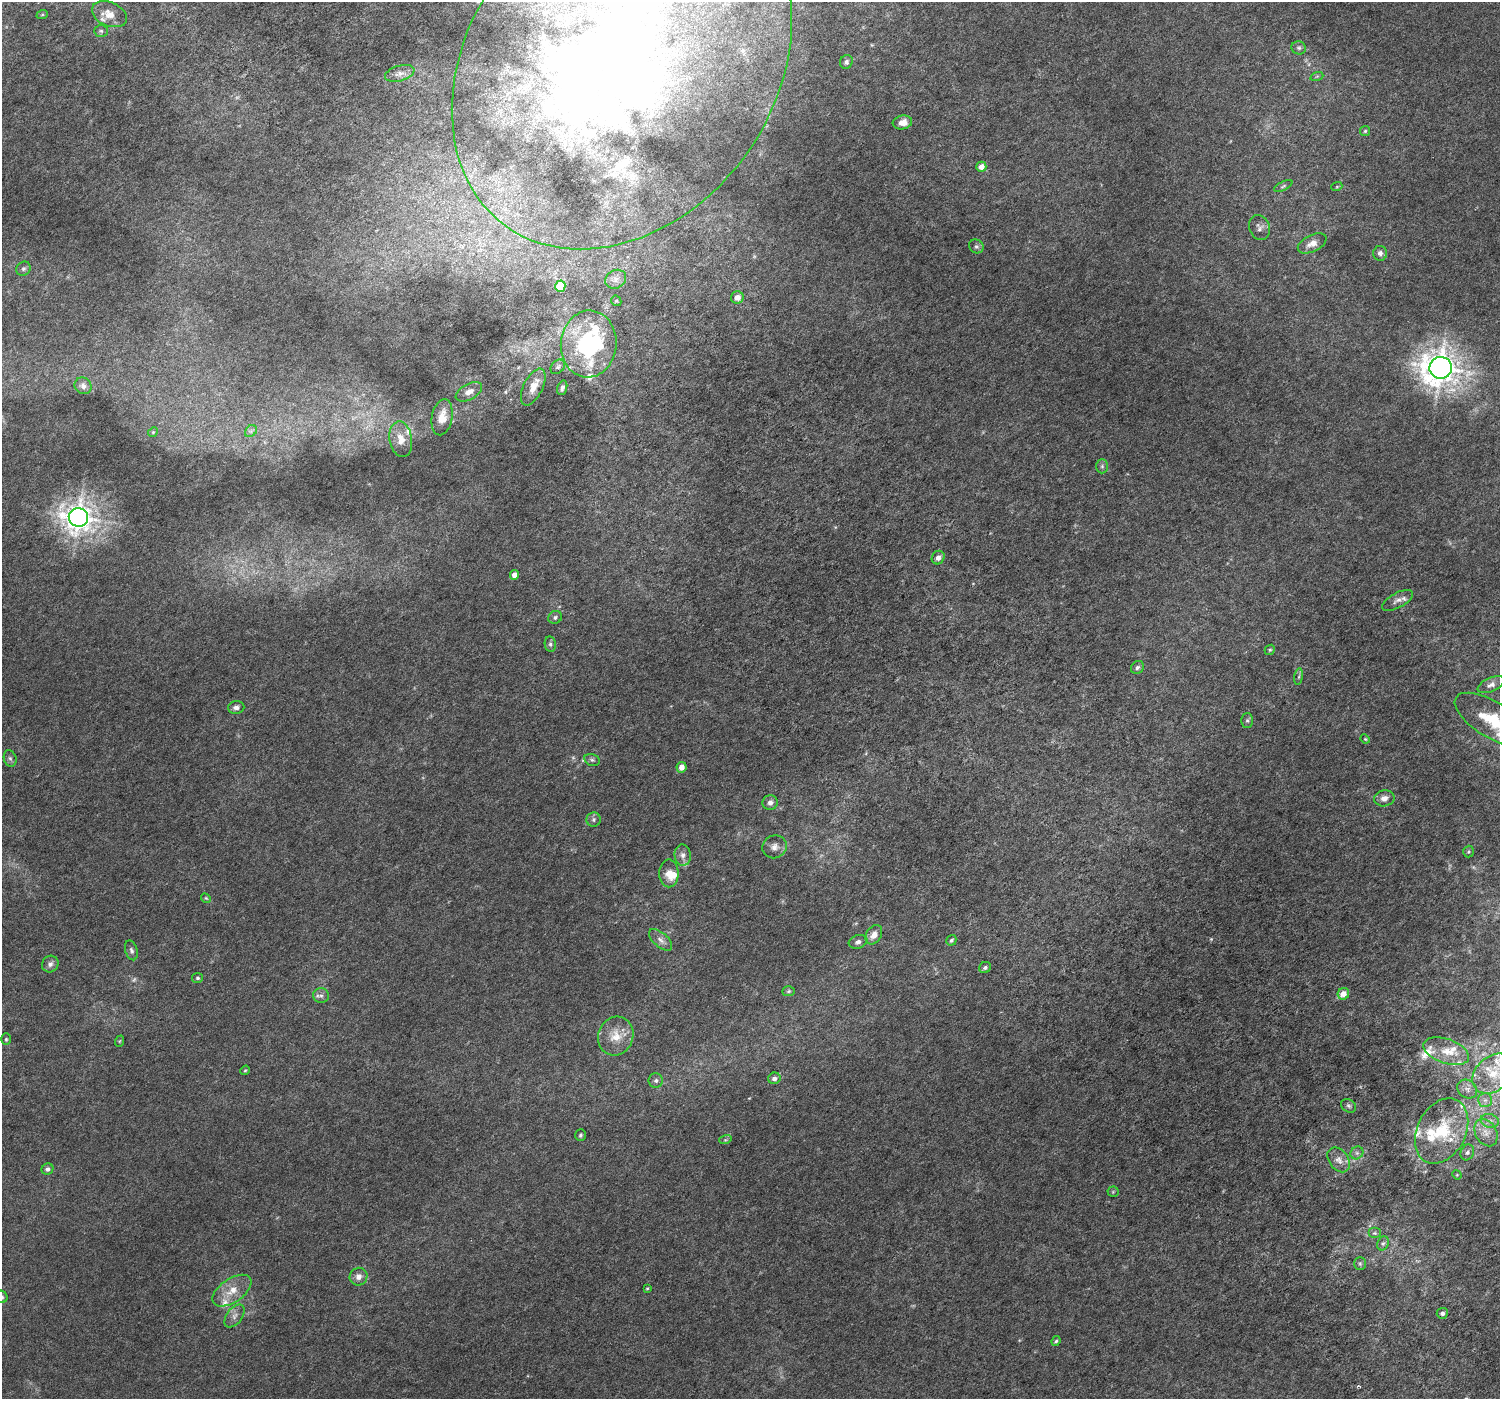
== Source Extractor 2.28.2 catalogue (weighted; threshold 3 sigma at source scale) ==
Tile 6 of 4 x 4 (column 2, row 2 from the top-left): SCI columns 1596-3093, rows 3018-4414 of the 6193 x 6098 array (HDU 1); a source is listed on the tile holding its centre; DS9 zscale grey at full resolution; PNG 1502 x 1401 px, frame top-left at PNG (2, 2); each listed source drawn as its Kron ellipse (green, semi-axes under 4 px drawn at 4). Nothing masked; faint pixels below the display range render black.
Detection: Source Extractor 2.28.2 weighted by HDU 2 'WHT'; one run over the whole footprint, this tile lists its part. Background 0.00148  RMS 8.0e-04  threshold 0.00325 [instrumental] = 3 sigma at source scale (4.09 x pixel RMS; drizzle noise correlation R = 1.36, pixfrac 0.8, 0.0396/0.0396 arcsec/px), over >= 5 px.
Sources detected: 133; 7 too faint to see at this stretch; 4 inside a brighter object's white glare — neither listed nor drawn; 20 inside a brighter listed object's ellipse — not listed separately; the other 102 listed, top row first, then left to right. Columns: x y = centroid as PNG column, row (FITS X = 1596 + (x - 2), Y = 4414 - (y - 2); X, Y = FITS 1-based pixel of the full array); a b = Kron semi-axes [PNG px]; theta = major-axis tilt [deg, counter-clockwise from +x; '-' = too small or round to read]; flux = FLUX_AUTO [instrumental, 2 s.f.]
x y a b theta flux
109 14 18 12 -23 0.85
42 15 6 4 19 0.079
101 31 7 5 -2 0.13
1299 48 7 6 - 0.18
846 62 7 6 - 0.2
622 66 198 153 54 86
400 73 15 7 15 0.5
1317 76 6 4 19 0.11
902 122 10 7 9 0.56
1365 131 5 5 - 0.097
981 167 5 5 - 0.59
1283 186 10 4 26 0.14
1337 186 5 3 - 0.07
1259 227 13 10 -68 0.35
1312 243 15 8 26 0.59
976 246 7 6 - 0.17
1380 253 7 7 - 0.29
23 269 7 6 - 0.19
616 279 11 9 29 0.4
560 286 5 5 - 3
737 297 6 6 - 0.48
616 301 5 5 - 0.094
589 344 33 28 85 9.6
558 367 8 6 44 0.2
1441 368 11 11 - 120
83 386 9 8 - 0.38
533 387 20 9 64 0.89
562 388 7 5 72 0.2
469 392 14 7 29 0.54
442 417 18 10 79 1.1
251 431 7 5 45 0.16
153 432 5 4 - 0.081
401 439 18 11 -81 0.89
1102 466 7 6 - 0.15
78 517 10 9 - 86
938 558 7 6 - 0.36
514 575 5 4 - 0.48
1397 600 17 7 28 0.45
555 617 7 6 - 0.16
550 644 8 5 -81 0.16
1270 650 5 4 - 0.097
1137 667 7 6 - 0.18
1299 677 8 4 81 0.14
1491 685 14 7 23 0.35
236 707 8 6 11 0.29
1247 720 7 6 - 0.14
1492 720 42 18 -31 2.8
1365 739 5 4 - 0.075
10 758 8 6 -72 0.17
592 760 8 5 -15 0.17
681 767 5 5 - 0.54
1384 798 10 8 10 0.46
770 802 8 7 - 0.29
594 820 7 7 - 0.19
775 847 12 11 - 0.49
1469 852 6 5 - 0.1
683 855 10 8 -85 0.35
669 873 14 9 -90 0.78
206 898 5 4 - 0.084
874 935 10 7 57 0.57
661 940 14 7 -41 0.36
951 940 5 5 - 0.15
858 942 9 6 19 0.27
131 950 10 6 -73 0.21
50 964 9 8 - 0.28
985 967 6 5 - 0.16
198 978 5 5 - 0.12
789 991 6 5 - 0.11
1343 994 6 5 - 0.76
321 995 8 7 - 0.25
616 1036 20 17 70 1.3
6 1039 6 5 - 0.1
120 1041 6 3 70 0.067
1446 1051 24 12 -19 1.3
245 1070 5 4 - 0.081
1493 1074 23 17 43 1.9
774 1078 6 5 - 0.25
656 1080 7 7 - 0.2
1467 1089 10 9 - 0.37
1485 1100 7 7 - 0.24
1349 1106 8 6 -32 0.19
1490 1121 9 7 -14 0.32
1442 1131 34 24 63 3.7
1486 1132 14 10 -62 0.69
580 1135 6 5 - 0.14
725 1140 6 4 17 0.1
1467 1152 8 6 64 0.23
1357 1153 7 6 - 0.19
1339 1160 14 9 -53 0.5
47 1169 6 5 - 0.22
1457 1175 5 4 - 0.062
1113 1192 5 5 - 0.08
1374 1233 6 5 - 0.14
1383 1243 7 5 66 0.19
1360 1264 6 5 - 0.13
359 1277 9 8 - 0.45
647 1288 3 3 - 0.064
232 1291 22 11 34 1.2
2 1297 6 5 - 0.15
1442 1313 5 5 - 0.2
235 1316 13 7 53 0.37
1056 1341 5 4 - 0.12
Isophote crosses this tile's border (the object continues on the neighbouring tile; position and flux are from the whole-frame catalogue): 4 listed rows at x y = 622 66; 1492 720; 1493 1074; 2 1297